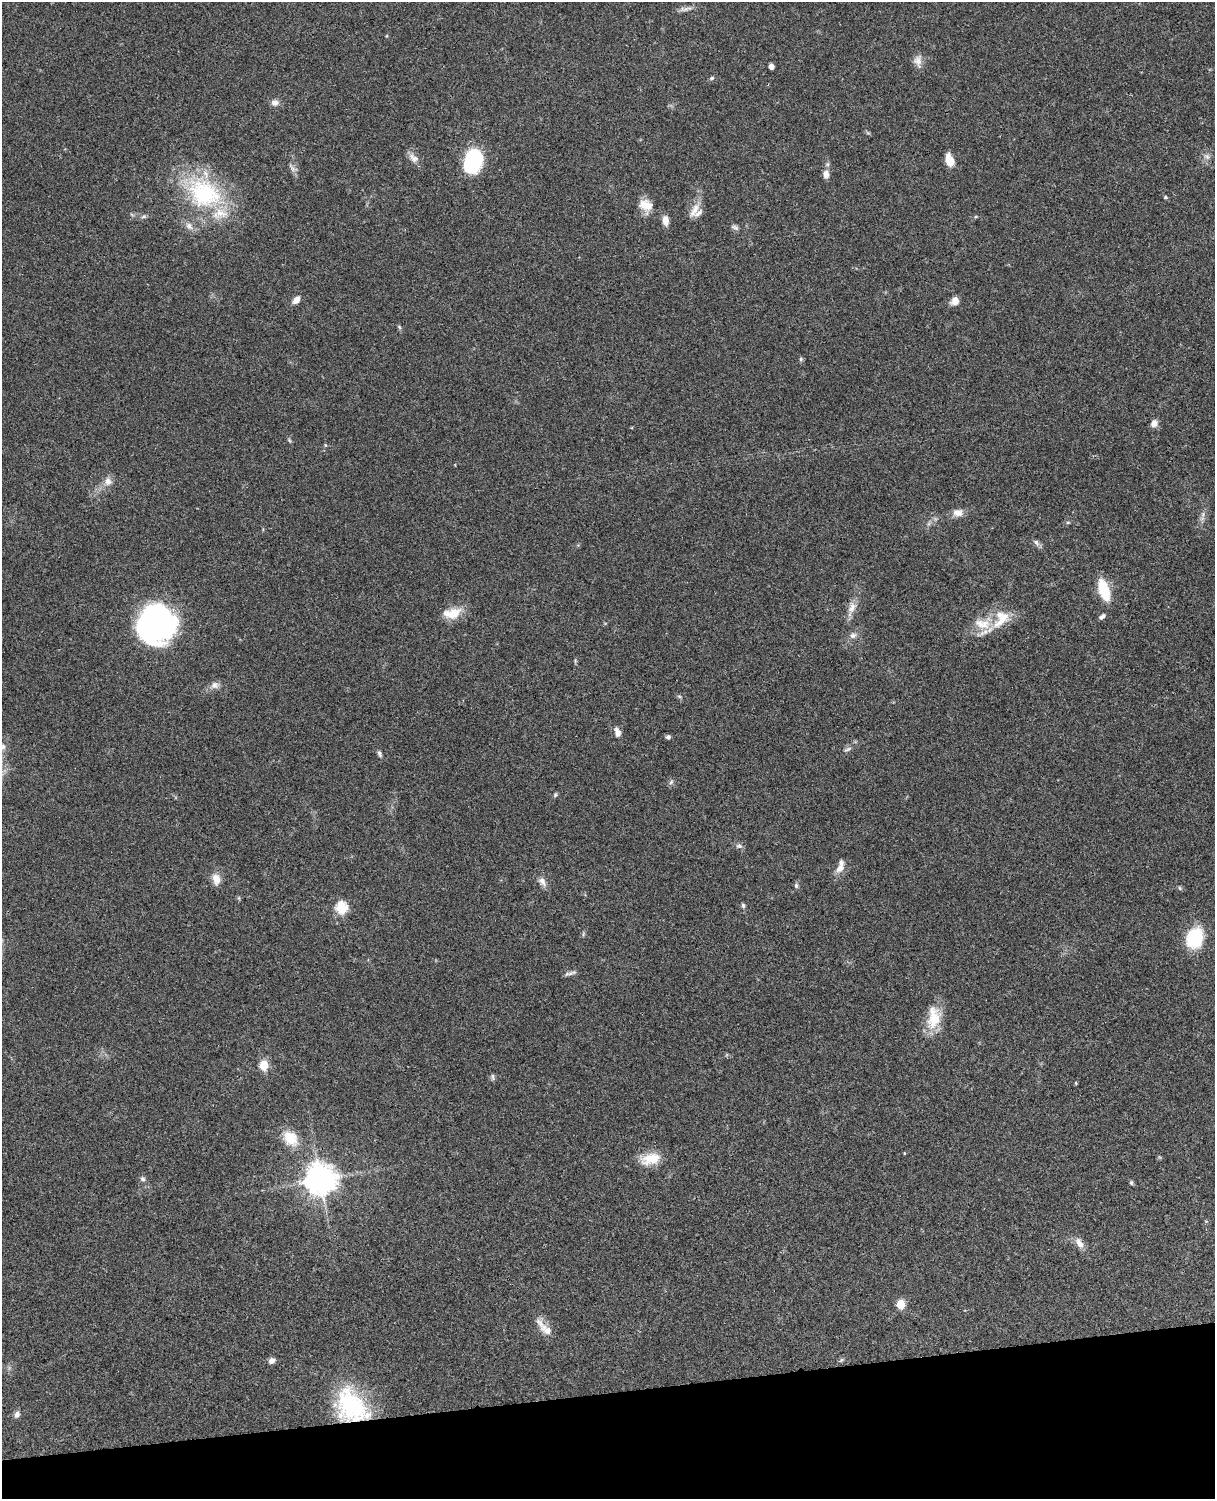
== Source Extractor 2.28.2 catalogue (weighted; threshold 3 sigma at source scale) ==
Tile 10 of 4 x 3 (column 2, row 3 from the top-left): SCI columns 1333-2545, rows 274-1770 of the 5089 x 4925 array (HDU 1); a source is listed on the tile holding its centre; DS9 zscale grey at full resolution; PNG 1217 x 1501 px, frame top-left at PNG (2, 2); no overlay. Shown black and unused: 7% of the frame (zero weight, under 3 of 4 exposures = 6% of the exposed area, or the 3 px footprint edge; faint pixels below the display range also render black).
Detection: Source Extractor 2.28.2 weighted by HDU 2 'WHT'; one run over the whole footprint, this tile lists its part. Background 0.0807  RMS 0.0059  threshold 0.0267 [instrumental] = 3 sigma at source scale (4.5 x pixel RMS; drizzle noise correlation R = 1.50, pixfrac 1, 0.05/0.05 arcsec/px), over >= 5 px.
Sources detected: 82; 7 inside a brighter listed object's ellipse — not listed separately; the other 75 listed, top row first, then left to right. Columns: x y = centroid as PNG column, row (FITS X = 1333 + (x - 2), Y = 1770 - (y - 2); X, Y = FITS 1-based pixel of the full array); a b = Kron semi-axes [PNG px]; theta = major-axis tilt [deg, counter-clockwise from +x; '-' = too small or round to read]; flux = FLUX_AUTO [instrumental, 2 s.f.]
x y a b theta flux
685 9 20 5 6 2.9
918 61 18 10 -87 4.3
771 66 5 4 - 3.8
712 78 6 5 - 1.2
275 103 10 9 - 3.2
1207 156 9 6 -48 2.2
413 158 17 9 -45 3.9
949 160 13 8 -73 7.7
473 161 26 19 73 36
292 168 16 7 -45 2.5
826 174 11 7 -87 3.3
204 193 52 39 -31 70
1165 197 5 4 - 0.78
645 205 18 14 -40 8.8
695 210 25 9 62 6.3
665 221 11 7 -84 5
735 227 12 6 -24 1.8
296 300 11 7 49 3.6
955 301 10 8 46 4.5
399 327 6 5 - 0.9
801 359 6 5 - 0.92
1154 423 8 7 - 3.8
289 440 6 4 -48 0.85
325 445 5 4 - 0.61
108 481 12 10 -82 4.3
958 513 14 9 2 4.6
1203 515 9 5 71 2
1068 522 6 3 1 0.68
1036 542 10 6 -39 2
1104 590 16 8 -72 31
852 607 18 10 72 5.8
452 613 24 13 12 11
1102 617 8 5 40 1.7
1004 618 20 14 30 11
156 624 32 30 26 190
982 624 25 14 -11 12
853 635 10 8 12 2.7
575 661 8 3 -85 0.75
215 685 12 9 10 3.4
679 696 6 5 - 0.94
617 732 13 7 -73 3.5
668 737 6 5 - 1.3
847 749 13 4 30 1.7
379 754 9 5 -67 1.5
671 782 7 5 45 1.3
555 795 7 4 64 0.87
739 846 10 6 -6 1.7
840 868 16 10 60 4.9
216 879 14 10 -77 6
542 881 14 8 -51 3.5
796 886 7 5 -90 1.3
1180 888 6 5 - 0.92
239 898 6 4 -72 0.74
743 905 7 5 -74 1.1
341 907 7 6 - 45
583 934 7 4 72 0.86
1194 938 17 14 71 38
570 973 18 4 16 1.9
934 1018 31 16 82 16
264 1065 6 5 - 26
493 1077 10 4 -82 1.2
1076 1083 4 4 - 0.56
290 1138 20 15 -48 13
904 1153 4 3 - 0.48
650 1159 27 14 10 13
143 1179 7 6 - 1.6
320 1180 11 10 - 760
1131 1183 6 5 - 0.92
1079 1243 16 8 -56 4.7
901 1304 5 5 - 21
544 1327 32 8 -47 6.8
841 1360 7 4 53 0.87
272 1361 7 6 - 2.6
351 1406 42 31 -50 65
17 1414 8 7 - 2.3
Overlapping masked pixels (flux is a lower limit): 1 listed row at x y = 351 1406